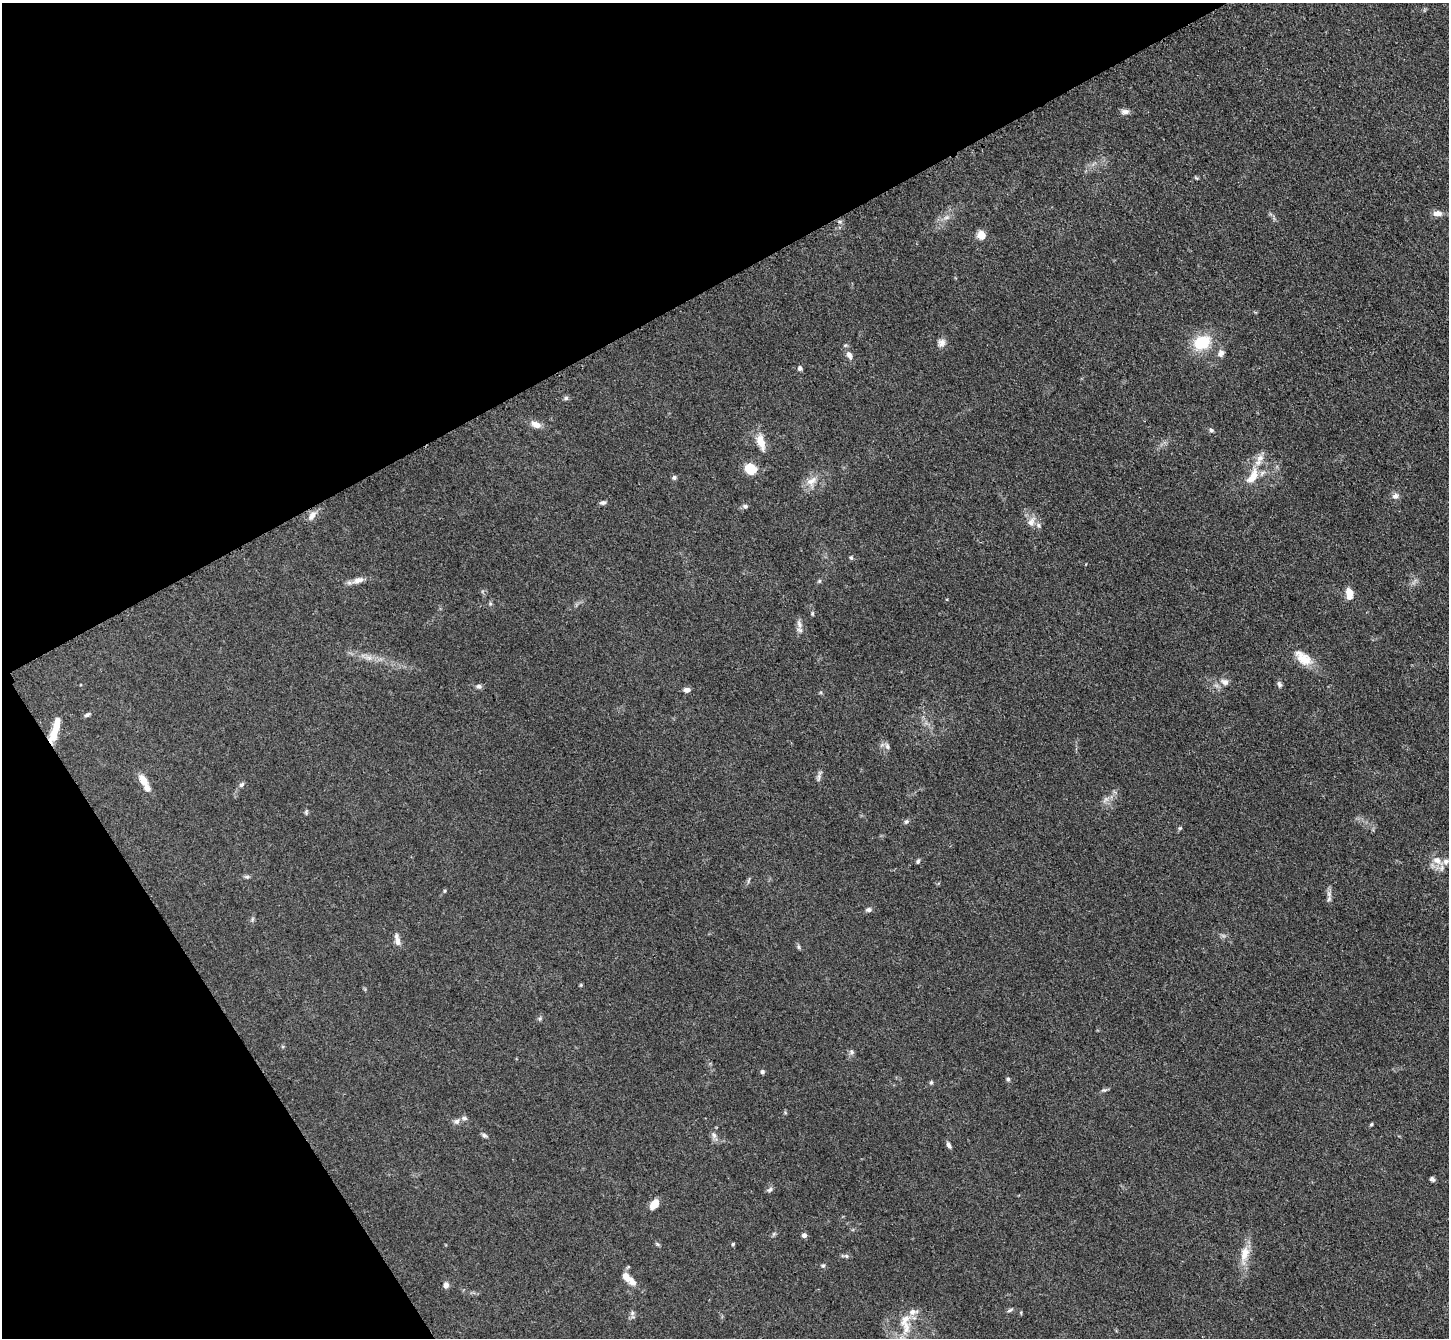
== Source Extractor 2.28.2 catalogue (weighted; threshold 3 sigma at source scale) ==
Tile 5 of 4 x 4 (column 1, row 2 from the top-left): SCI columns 17-1463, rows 2976-4311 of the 5823 x 5815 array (HDU 1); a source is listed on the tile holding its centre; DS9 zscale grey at full resolution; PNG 1451 x 1340 px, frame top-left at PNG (2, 3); no overlay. Shown black and unused: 29% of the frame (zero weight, under 3 of 4 exposures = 2% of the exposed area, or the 3 px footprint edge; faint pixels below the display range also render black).
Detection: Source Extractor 2.28.2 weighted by HDU 2 'WHT'; one run over the whole footprint, this tile lists its part. Background 0.0654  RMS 0.0057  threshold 0.0258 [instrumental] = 3 sigma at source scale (4.5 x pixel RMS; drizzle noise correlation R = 1.50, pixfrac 1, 0.05/0.05 arcsec/px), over >= 5 px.
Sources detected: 89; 1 inside a brighter object's white glare — not listed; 8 inside a brighter listed object's ellipse — not listed separately; the other 80 listed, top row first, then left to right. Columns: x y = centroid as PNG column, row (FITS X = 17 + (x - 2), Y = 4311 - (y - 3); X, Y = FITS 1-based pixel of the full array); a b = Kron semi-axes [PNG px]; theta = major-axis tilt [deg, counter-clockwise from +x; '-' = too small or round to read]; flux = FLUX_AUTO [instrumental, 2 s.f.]
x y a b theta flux
1125 112 11 6 8 2.3
1196 178 6 3 -44 0.65
1437 213 13 7 -3 3.3
946 217 9 4 9 1.8
982 235 9 8 - 5.8
1202 342 19 15 29 20
941 343 11 9 63 3.1
1221 353 10 7 74 2.5
849 355 12 7 -59 3.1
800 368 6 5 - 1.4
566 398 7 6 - 1.2
536 424 13 8 -21 4.1
1211 430 6 5 - 1.1
761 442 21 9 -72 8.1
750 468 11 9 -35 14
1252 477 24 11 59 11
674 478 7 6 - 1.2
811 481 17 9 35 5.9
1395 496 9 8 - 2.5
603 503 8 5 14 1.4
745 506 6 6 - 1.5
312 515 13 7 57 3.6
1031 522 13 9 58 4
851 558 6 4 -68 0.87
358 580 16 8 16 4.2
819 581 5 5 - 0.82
1349 593 13 7 -80 6.1
812 614 6 4 72 0.74
799 624 11 7 -64 2.8
369 658 9 6 -17 2.7
1303 658 25 13 -38 11
1225 682 11 7 -18 3.1
1279 684 8 6 -64 1.5
479 686 8 6 -14 1.5
687 690 7 5 9 2.7
87 715 9 4 33 1.2
54 734 18 9 75 9.8
887 746 9 6 -79 1.7
818 778 11 3 75 1.5
143 780 15 8 -57 6
241 785 8 5 40 1.4
1106 799 10 5 45 2.1
306 812 7 4 73 0.84
906 821 7 5 42 1.1
1180 828 5 5 - 0.77
918 861 7 4 68 0.98
1437 861 16 10 -28 6
247 877 9 4 0 1.1
1329 899 8 6 69 1.6
868 910 7 6 - 1.5
252 919 7 4 88 0.94
397 940 17 6 -78 3.2
799 947 6 4 -88 0.88
581 985 5 5 - 0.63
540 1018 6 4 46 0.96
851 1052 8 6 80 1.6
762 1072 6 5 - 1.3
1008 1079 5 4 - 0.89
931 1082 6 5 - 0.89
1104 1090 8 5 0 1.1
464 1118 9 6 -10 1.5
457 1121 8 7 - 1.9
1371 1124 5 4 - 0.69
484 1135 7 6 - 1.2
714 1135 8 6 -68 1.8
949 1145 9 4 -62 1.6
1432 1179 6 5 - 1.3
770 1190 8 5 48 1.4
654 1204 10 7 51 6.9
804 1235 5 4 - 2.4
733 1244 4 4 - 0.72
1244 1254 26 11 78 9.2
846 1256 6 5 - 1.1
823 1266 6 5 - 1
626 1277 11 7 -62 5.5
446 1285 7 6 - 2.4
1010 1310 9 3 32 1
632 1313 6 6 - 1.4
1021 1313 5 3 - 0.57
906 1328 22 10 78 9.5
Overlapping masked pixels (flux is a lower limit): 1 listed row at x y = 54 734
Isophote crosses this tile's border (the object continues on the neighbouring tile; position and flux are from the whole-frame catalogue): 1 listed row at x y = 906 1328